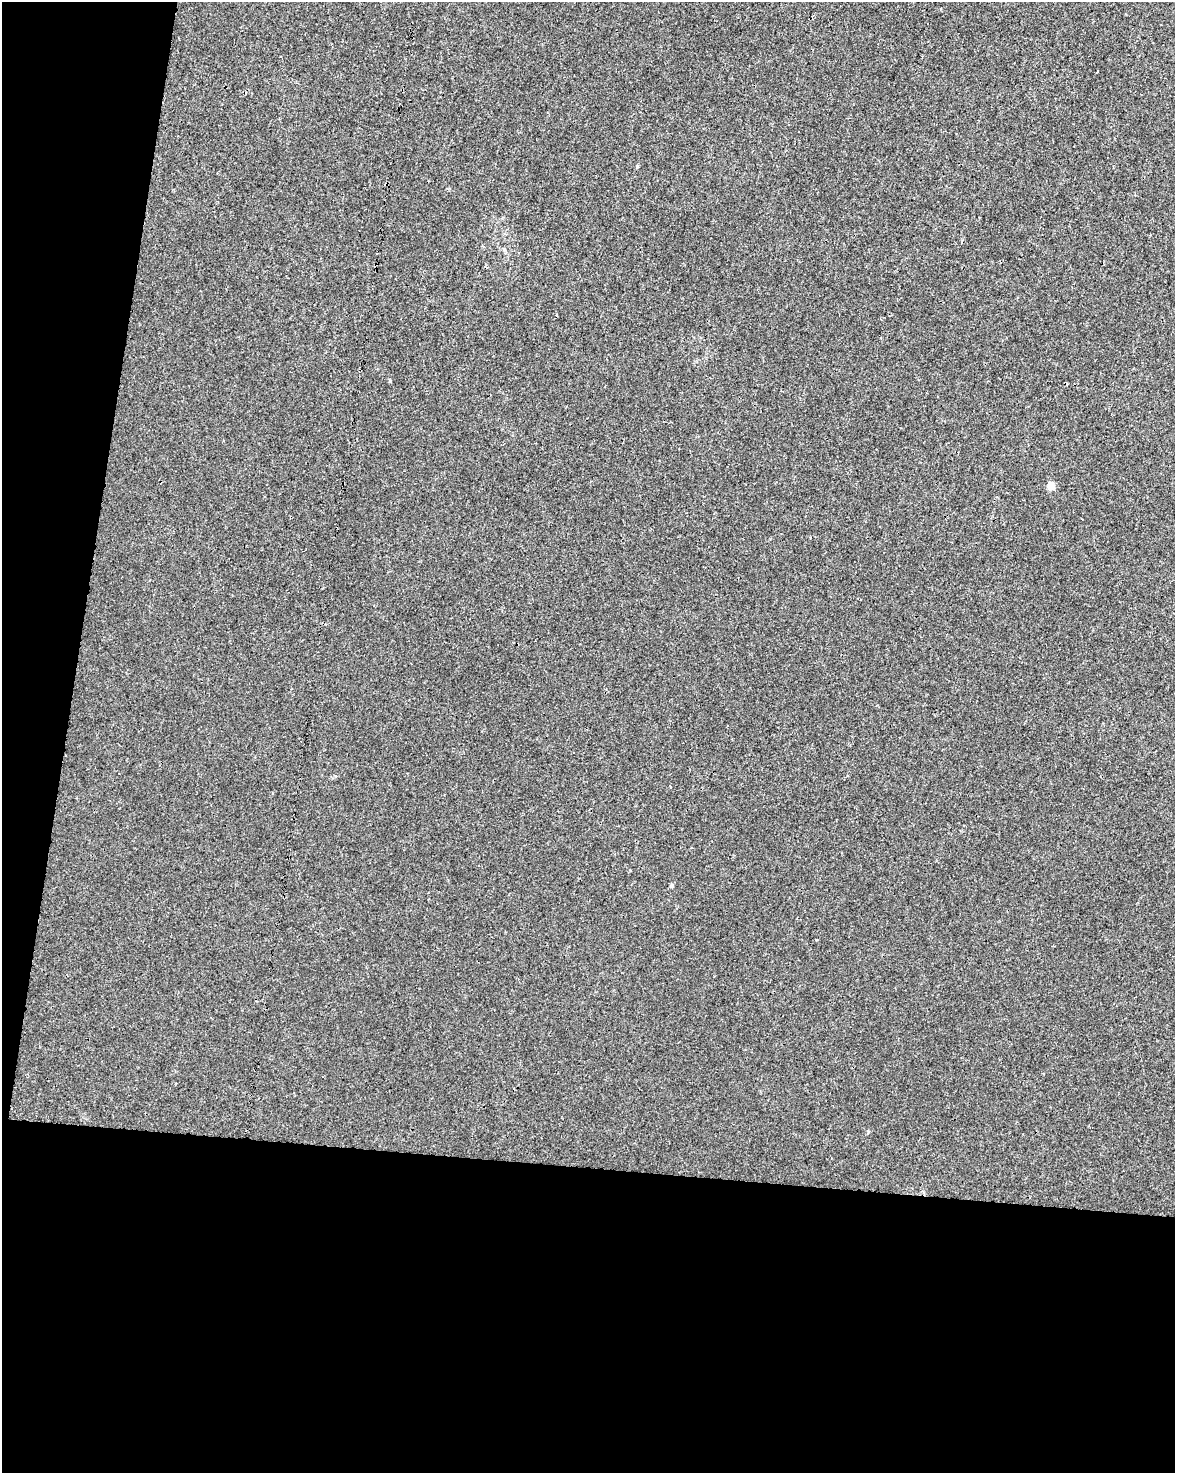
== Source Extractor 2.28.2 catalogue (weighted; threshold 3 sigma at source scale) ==
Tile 9 of 4 x 3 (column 1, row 3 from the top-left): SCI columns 1-1173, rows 228-1698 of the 4700 x 4923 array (HDU 1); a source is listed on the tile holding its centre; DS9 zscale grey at full resolution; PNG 1177 x 1475 px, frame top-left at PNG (2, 2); no overlay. Shown black and unused: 27% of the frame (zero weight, under 3 of 4 exposures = <1% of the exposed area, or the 3 px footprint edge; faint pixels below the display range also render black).
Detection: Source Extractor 2.28.2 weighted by HDU 2 'WHT'; one run over the whole footprint, this tile lists its part. Background 0.00168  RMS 0.0028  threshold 0.0124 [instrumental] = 3 sigma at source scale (4.5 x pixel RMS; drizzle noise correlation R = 1.50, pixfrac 1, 0.0396/0.0396 arcsec/px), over >= 5 px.
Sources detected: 3; all 3 listed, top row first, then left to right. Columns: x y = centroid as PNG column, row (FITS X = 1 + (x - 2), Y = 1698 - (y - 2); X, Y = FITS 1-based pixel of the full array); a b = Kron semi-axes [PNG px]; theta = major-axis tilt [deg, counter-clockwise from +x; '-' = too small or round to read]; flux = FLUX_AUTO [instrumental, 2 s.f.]
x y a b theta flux
637 166 5 4 - 0.3
1051 486 5 4 - 5.3
671 886 5 5 - 0.47